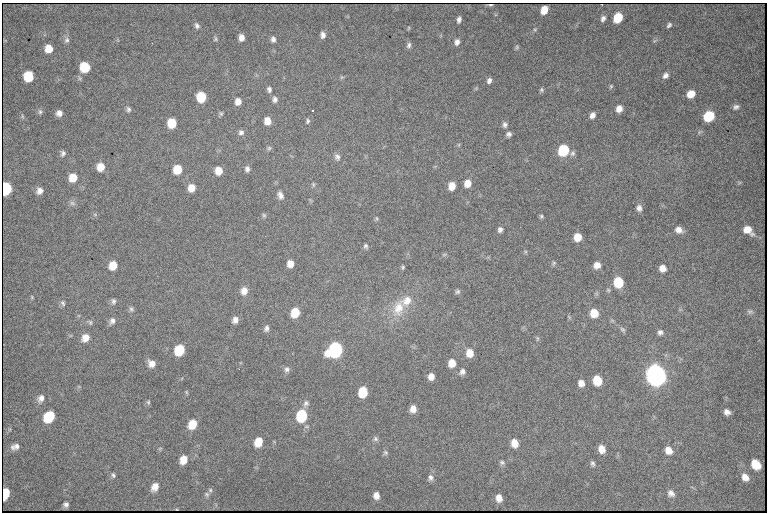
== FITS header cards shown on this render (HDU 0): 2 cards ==
NAXIS1  =                  765 /fastest changing axis
NAXIS2  =                  510 /next to fastest changing axis

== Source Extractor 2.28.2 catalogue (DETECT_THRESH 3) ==
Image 765 x 510 px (HDU 0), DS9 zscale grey, 1 PNG px = 1 image px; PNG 769 x 514 px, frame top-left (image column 1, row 510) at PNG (2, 3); no overlay
Background 4380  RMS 40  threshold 121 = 3 sigma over >= 5 px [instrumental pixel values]
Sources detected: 146; all 146 listed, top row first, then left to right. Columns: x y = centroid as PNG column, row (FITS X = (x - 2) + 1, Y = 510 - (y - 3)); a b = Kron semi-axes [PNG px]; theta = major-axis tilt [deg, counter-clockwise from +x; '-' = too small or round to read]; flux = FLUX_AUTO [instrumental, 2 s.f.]
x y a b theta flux
490 5 4 2 - 3.0e+03
544 10 7 5 66 3.9e+04
603 18 7 5 60 8.7e+03
618 18 8 6 60 9.4e+04
459 20 6 4 78 9.4e+03
669 25 7 5 47 6.4e+03
197 26 7 6 - 7.9e+03
535 29 6 4 18 3.6e+03
323 35 7 5 -89 1.2e+04
241 38 6 5 - 1.6e+04
215 39 7 5 83 4.6e+03
273 39 7 6 - 9.4e+03
67 40 8 7 - 8.5e+03
457 42 7 5 71 1.2e+04
409 45 8 5 72 7.5e+03
517 47 6 5 - 4.0e+03
49 49 7 7 - 3.6e+04
85 67 8 7 - 1.0e+05
665 75 8 6 50 1.2e+04
28 77 8 7 - 7.6e+04
342 77 6 4 17 3.7e+03
489 81 6 5 - 8.6e+03
611 86 6 5 - 3.8e+03
269 89 7 5 -82 7.5e+03
541 90 6 5 - 4.6e+03
691 94 7 6 - 3.6e+04
201 97 7 7 - 1.1e+05
275 99 7 5 87 9.4e+03
238 102 6 6 - 1.9e+04
736 107 8 6 22 8.4e+03
128 109 7 6 - 6.5e+03
619 109 7 6 - 2.1e+04
313 111 3 2 - 3.3e+03
40 112 7 5 -75 6.0e+03
59 113 6 6 - 1.4e+04
221 113 6 4 76 4.4e+03
592 115 6 5 - 1.4e+04
22 116 6 4 -72 4.0e+03
708 116 8 7 - 1.4e+05
267 121 7 6 - 2.9e+04
308 121 7 5 81 5.2e+03
172 123 7 7 - 7.6e+04
505 125 7 6 - 7.9e+03
241 132 7 7 - 9.1e+03
509 134 5 5 - 7.9e+03
269 148 6 6 - 4.9e+03
563 150 8 7 - 1.9e+05
63 153 7 6 - 7.9e+03
572 153 8 6 61 7.0e+03
337 157 10 7 -69 1.1e+04
100 167 7 7 - 3.2e+04
177 169 7 7 - 5.6e+04
247 169 7 6 - 9.0e+03
219 171 7 6 - 3.5e+04
73 178 8 7 - 3.9e+04
467 183 7 6 - 3.0e+04
313 185 7 4 -71 4.3e+03
452 186 7 6 - 3.5e+04
191 188 7 6 - 3.0e+04
6 189 8 6 86 2.7e+05
40 191 7 6 - 1.6e+04
280 195 10 6 -67 1.3e+04
72 203 8 6 -17 7.6e+03
639 208 9 7 -84 1.2e+04
95 215 6 4 -19 3.3e+03
264 215 7 5 -68 4.4e+03
541 216 5 4 - 4.4e+03
377 218 6 4 -88 3.7e+03
500 230 6 5 - 8.2e+03
679 230 9 7 -23 1.8e+04
747 230 11 7 -35 3.5e+04
577 237 7 6 - 4.2e+04
366 246 7 5 -76 5.9e+03
525 251 6 4 -19 3.4e+03
444 254 6 4 2 4.3e+03
554 263 7 4 50 4.2e+03
290 264 6 6 - 2.3e+04
113 265 8 7 - 3.9e+04
597 265 7 6 - 1.9e+04
403 267 5 5 - 4.1e+03
662 268 6 6 - 2.1e+04
618 282 7 7 - 1.1e+05
244 291 9 8 - 2.1e+04
458 292 6 6 - 6.0e+03
32 297 5 4 - 2.9e+03
113 301 8 6 -89 7.3e+03
407 301 15 12 44 4.0e+04
63 303 9 6 -69 7.2e+03
398 308 25 16 76 6.7e+04
131 309 8 6 -62 6.8e+03
750 312 9 6 -1 6.6e+03
295 313 7 6 - 6.8e+04
594 313 7 7 - 4.8e+04
569 317 7 4 -57 3.4e+03
235 320 7 6 - 1.5e+04
112 321 8 7 - 1.2e+04
90 322 7 5 -57 5.2e+03
266 328 8 6 79 9.0e+03
623 329 8 6 -44 5.8e+03
660 332 6 5 - 8.0e+03
85 338 9 8 - 2.5e+04
537 338 7 4 82 4.2e+03
179 350 8 7 - 1.1e+05
335 350 9 8 - 6.8e+05
470 353 8 7 - 3.6e+04
452 363 8 7 - 3.5e+04
152 364 8 7 - 2.0e+04
287 369 8 7 - 9.3e+03
462 372 8 7 - 1.1e+04
656 375 10 9 - 3.1e+06
431 377 7 6 - 2.0e+04
597 380 8 7 - 7.3e+04
581 383 7 7 - 1.7e+04
186 392 6 4 -89 3.4e+03
363 392 8 7 - 9.8e+04
41 398 10 8 60 1.6e+04
148 402 6 5 - 4.7e+03
306 403 10 7 70 1.1e+04
413 409 7 6 - 2.0e+04
727 412 6 5 - 1.2e+04
302 415 8 7 - 2.0e+05
49 416 9 7 49 1.3e+05
192 424 9 7 59 4.9e+04
375 439 7 7 - 7.1e+03
258 442 9 7 71 4.6e+04
514 443 8 7 - 3.1e+04
15 447 12 7 17 1.6e+04
160 448 6 4 19 3.2e+03
601 449 8 6 -68 2.4e+04
668 450 8 7 - 2.4e+04
385 452 7 7 - 5.9e+03
183 459 9 7 65 3.1e+04
502 462 8 6 -29 6.7e+03
592 464 6 5 - 6.6e+03
756 464 9 7 -49 6.7e+04
113 475 7 5 -63 5.2e+03
745 477 9 7 -49 2.0e+04
430 478 8 7 - 1.0e+04
155 487 9 7 60 2.3e+04
210 490 6 5 - 5.1e+03
5 493 8 5 83 1.1e+05
671 493 9 8 - 1.2e+04
207 494 7 6 - 6.2e+03
376 495 7 6 - 1.7e+04
499 498 7 6 - 2.0e+04
66 504 5 5 - 8.7e+03
At the frame edge (FLAGS 8, measured only in part): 1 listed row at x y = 6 189